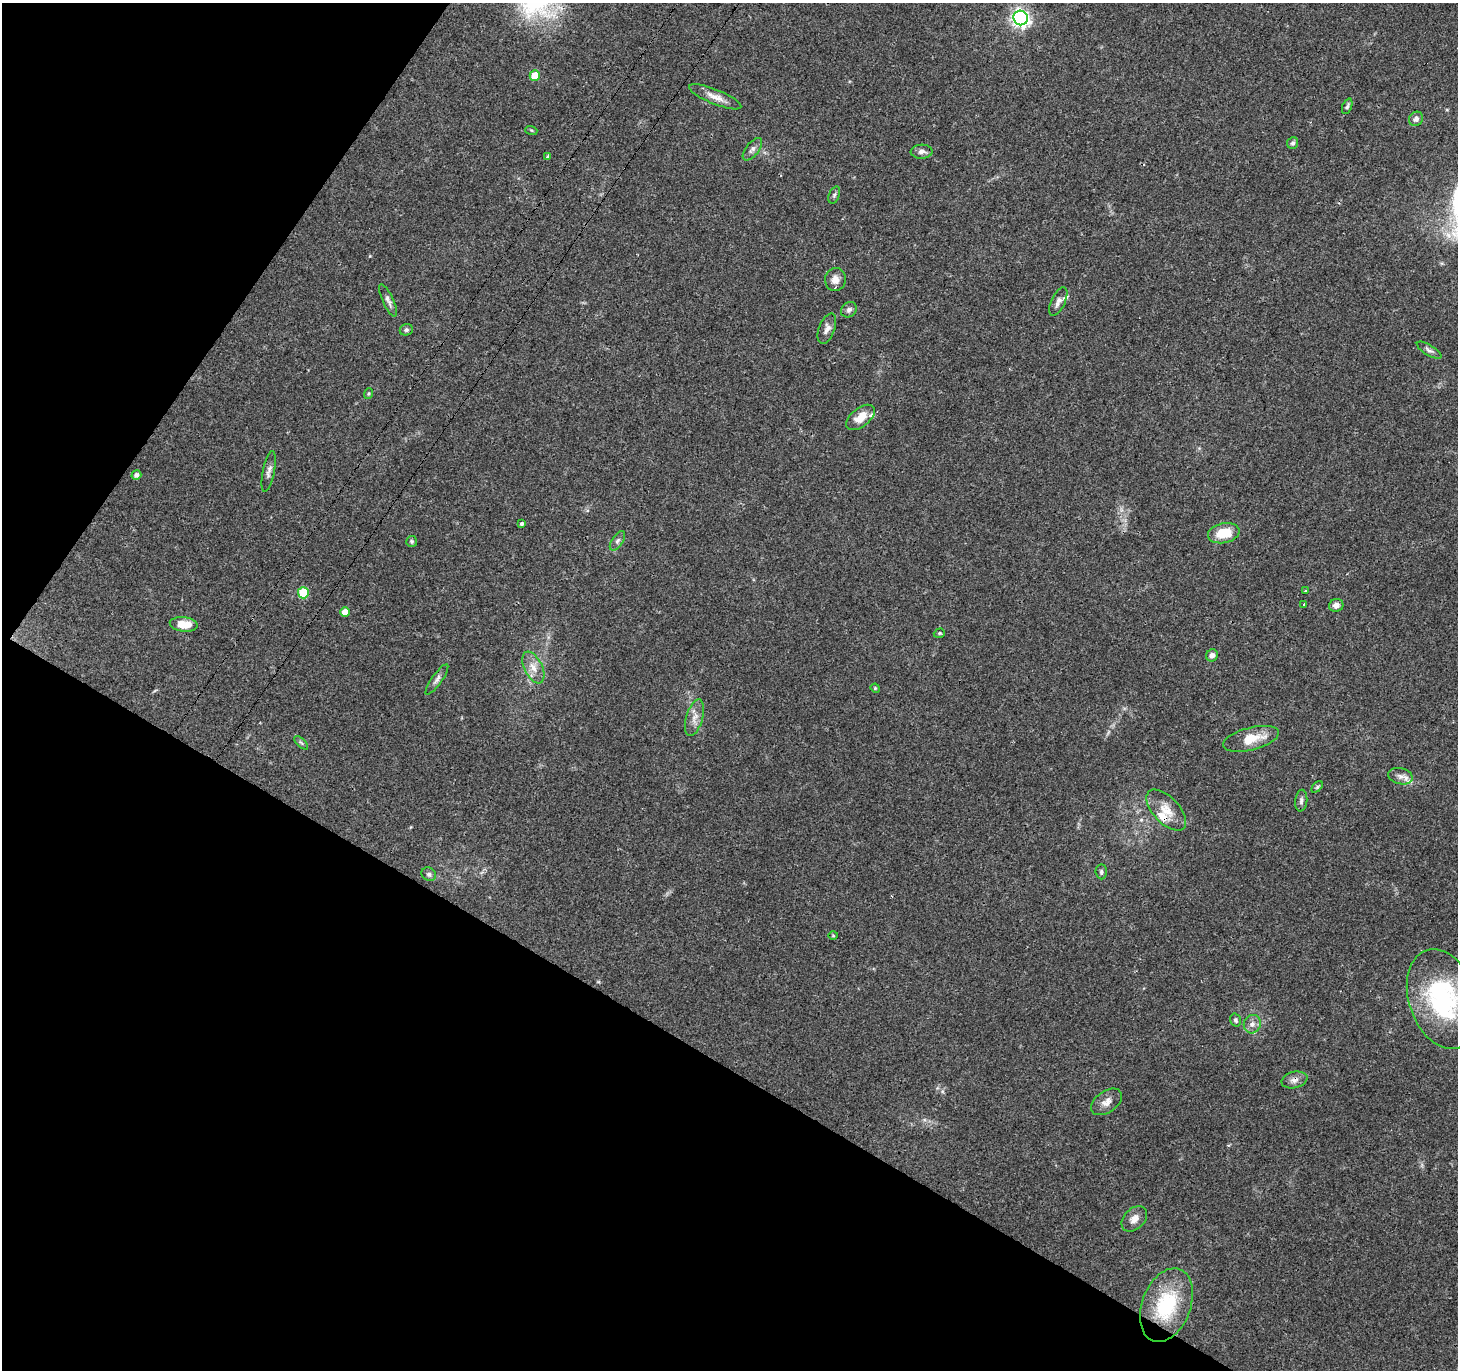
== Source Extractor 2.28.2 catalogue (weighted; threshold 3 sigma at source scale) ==
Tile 9 of 4 x 4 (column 1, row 3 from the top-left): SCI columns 42-1497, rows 1614-2981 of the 5957 x 6001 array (HDU 1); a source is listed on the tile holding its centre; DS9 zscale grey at full resolution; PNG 1460 x 1372 px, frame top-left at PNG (2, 3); each listed source drawn as its Kron ellipse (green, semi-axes under 4 px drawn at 4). Shown black and unused: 30% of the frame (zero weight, under 3 of 4 exposures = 3% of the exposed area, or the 3 px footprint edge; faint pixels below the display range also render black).
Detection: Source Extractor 2.28.2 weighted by HDU 2 'WHT'; one run over the whole footprint, this tile lists its part. Background 0.0398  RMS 0.0029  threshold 0.0131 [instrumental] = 3 sigma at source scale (4.5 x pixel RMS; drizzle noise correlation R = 1.50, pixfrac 1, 0.0396/0.0396 arcsec/px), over >= 5 px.
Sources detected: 58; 1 cosmic-ray / hot-pixel residue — neither listed nor drawn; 3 inside a brighter listed object's ellipse — not listed separately; the other 54 listed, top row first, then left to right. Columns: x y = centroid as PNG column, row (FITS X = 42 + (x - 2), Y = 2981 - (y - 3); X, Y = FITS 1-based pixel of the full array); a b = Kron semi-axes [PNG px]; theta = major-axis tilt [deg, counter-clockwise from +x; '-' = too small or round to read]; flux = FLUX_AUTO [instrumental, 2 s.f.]
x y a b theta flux
1021 18 7 7 - 110
535 76 5 5 - 5.7
715 97 28 7 -22 2.9
1347 106 8 4 68 0.6
1416 119 7 6 - 1.1
531 130 6 4 -18 0.32
1293 143 6 5 - 0.64
752 149 13 6 52 1.2
921 152 11 7 3 1.3
547 157 4 3 - 0.97
834 195 9 5 69 0.64
835 279 11 10 - 2.1
388 300 18 5 -66 1.3
1058 301 15 7 64 1.6
849 310 8 7 - 1
827 329 16 8 69 1.7
406 330 7 5 23 0.59
1429 350 14 5 -31 0.99
368 394 5 3 - 0.33
861 417 17 9 38 4
269 471 21 6 79 1.4
136 475 5 4 - 0.98
522 524 4 3 - 1.1
1224 533 16 10 12 7.1
412 541 5 5 - 0.53
617 541 11 5 56 0.95
1306 591 3 3 - 0.57
303 593 5 5 - 14
1304 604 3 3 - 0.77
1336 605 7 6 - 1.6
345 612 5 4 - 2.9
184 624 14 7 -5 4.4
939 633 6 4 20 0.38
1212 655 6 5 - 1.2
533 668 17 9 -64 3.1
437 679 18 5 55 1.3
875 688 5 4 - 0.29
695 718 19 8 74 2.5
1251 739 29 11 14 6.7
301 743 8 3 -44 0.46
1400 776 12 8 -12 1.7
1317 787 7 4 46 0.44
1301 801 11 6 83 0.98
1166 810 25 13 -46 4.8
1101 872 7 5 -87 0.67
429 874 8 6 -36 0.73
833 936 5 3 - 0.28
1443 999 51 34 -71 40
1236 1020 6 5 - 0.62
1252 1024 9 8 - 1.6
1294 1080 13 8 13 1.5
1106 1102 17 10 35 2.4
1134 1219 15 10 45 2.2
1166 1305 38 24 69 19
Overlapping masked pixels (flux is a lower limit): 1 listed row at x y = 1294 1080
Isophote crosses this tile's border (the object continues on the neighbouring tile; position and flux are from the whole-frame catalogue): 1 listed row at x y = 1443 999